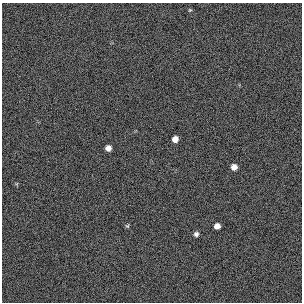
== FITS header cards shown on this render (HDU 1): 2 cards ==
NAXIS1  =                  300 / length of original image axis
NAXIS2  =                  300 / length of original image axis

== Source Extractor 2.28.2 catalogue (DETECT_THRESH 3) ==
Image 300 x 300 px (HDU 1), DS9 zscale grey, 1 PNG px = 1 image px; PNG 304 x 304 px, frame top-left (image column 1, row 300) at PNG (2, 3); no overlay
Background 384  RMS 66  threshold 199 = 3 sigma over >= 5 px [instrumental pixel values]
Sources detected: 7; all 7 listed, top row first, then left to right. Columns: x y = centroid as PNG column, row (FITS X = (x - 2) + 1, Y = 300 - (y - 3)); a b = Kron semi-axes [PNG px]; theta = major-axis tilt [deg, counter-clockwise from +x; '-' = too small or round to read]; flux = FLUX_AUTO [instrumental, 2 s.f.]
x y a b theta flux
190 10 5 5 - 4900
175 139 5 5 - 33000
108 148 5 5 - 26000
234 167 6 6 - 28000
127 226 6 5 - 6100
217 226 5 5 - 27000
196 234 6 5 - 12000